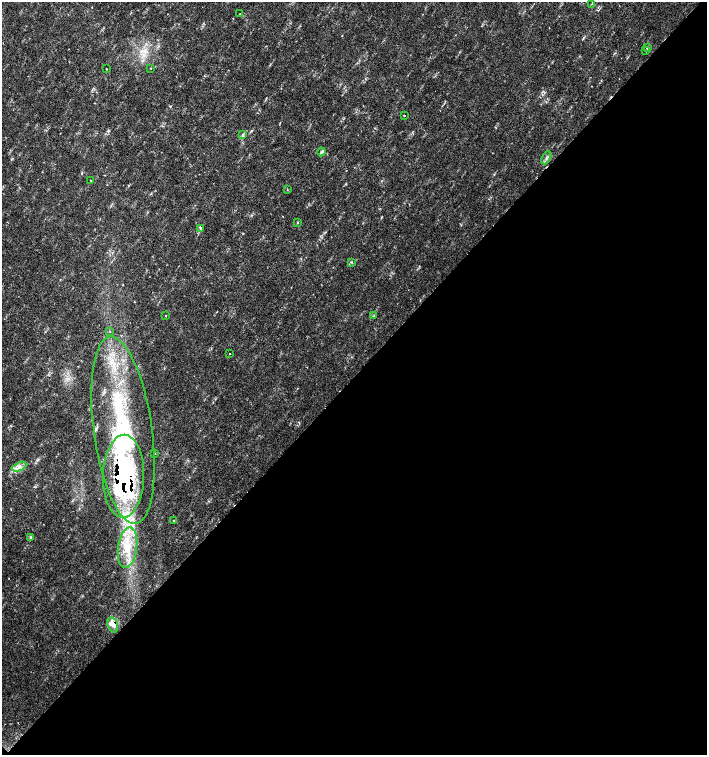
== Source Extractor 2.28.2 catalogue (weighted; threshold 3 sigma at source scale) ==
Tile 15 of 4 x 4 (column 3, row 4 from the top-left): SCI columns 3044-4453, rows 1-1505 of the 6023 x 6029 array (HDU 1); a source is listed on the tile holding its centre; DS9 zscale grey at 2 x 2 block average (1 PNG px = mean of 2 x 2 image px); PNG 709 x 757 px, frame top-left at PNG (2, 2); each listed source drawn as its Kron ellipse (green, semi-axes under 4 px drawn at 4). Shown black and unused: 50% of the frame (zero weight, under 2 of 3 exposures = <1% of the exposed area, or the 3 px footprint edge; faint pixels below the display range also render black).
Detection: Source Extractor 2.28.2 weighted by HDU 2 'WHT'; one run over the whole footprint, this tile lists its part. Background 0.0178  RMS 0.0029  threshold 0.0129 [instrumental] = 3 sigma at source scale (4.5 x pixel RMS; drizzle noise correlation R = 1.50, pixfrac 1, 0.0396/0.0396 arcsec/px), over >= 5 px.
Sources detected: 29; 2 inside a brighter listed object's ellipse — not listed separately; the other 27 listed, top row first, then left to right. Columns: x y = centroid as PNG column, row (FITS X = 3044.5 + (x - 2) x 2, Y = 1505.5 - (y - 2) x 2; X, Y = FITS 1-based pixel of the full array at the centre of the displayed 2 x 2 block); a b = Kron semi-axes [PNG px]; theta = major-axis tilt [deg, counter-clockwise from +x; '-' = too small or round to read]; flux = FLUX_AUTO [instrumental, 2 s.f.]
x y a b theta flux
591 4 3 2 - 0.56
240 14 2 2 - 0.25
647 48 4 3 - 1.4
646 50 3 2 - 0.64
150 68 2 2 - 0.39
107 69 2 2 - 0.41
404 116 2 2 - 0.84
242 135 3 3 - 0.89
321 152 4 3 - 1.2
546 158 7 2 63 1.1
91 180 2 2 - 0.77
287 189 3 2 - 0.4
298 223 3 2 - 0.35
200 228 4 3 - 1.1
351 262 3 2 - 0.5
166 316 2 2 - 0.45
374 316 3 2 - 0.52
109 331 3 2 - 0.48
229 354 2 2 - 0.31
123 430 94 29 -82 150
155 453 2 2 - 0.54
19 467 7 3 25 2.3
124 476 41 20 89 190
173 520 2 2 - 0.44
31 537 2 2 - 1.8
127 548 20 9 83 17
113 625 8 5 -73 5.5
Overlapping masked pixels (flux is a lower limit): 3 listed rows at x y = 123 430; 124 476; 113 625
Diffuse or blended objects may show on this block-average render without a row.